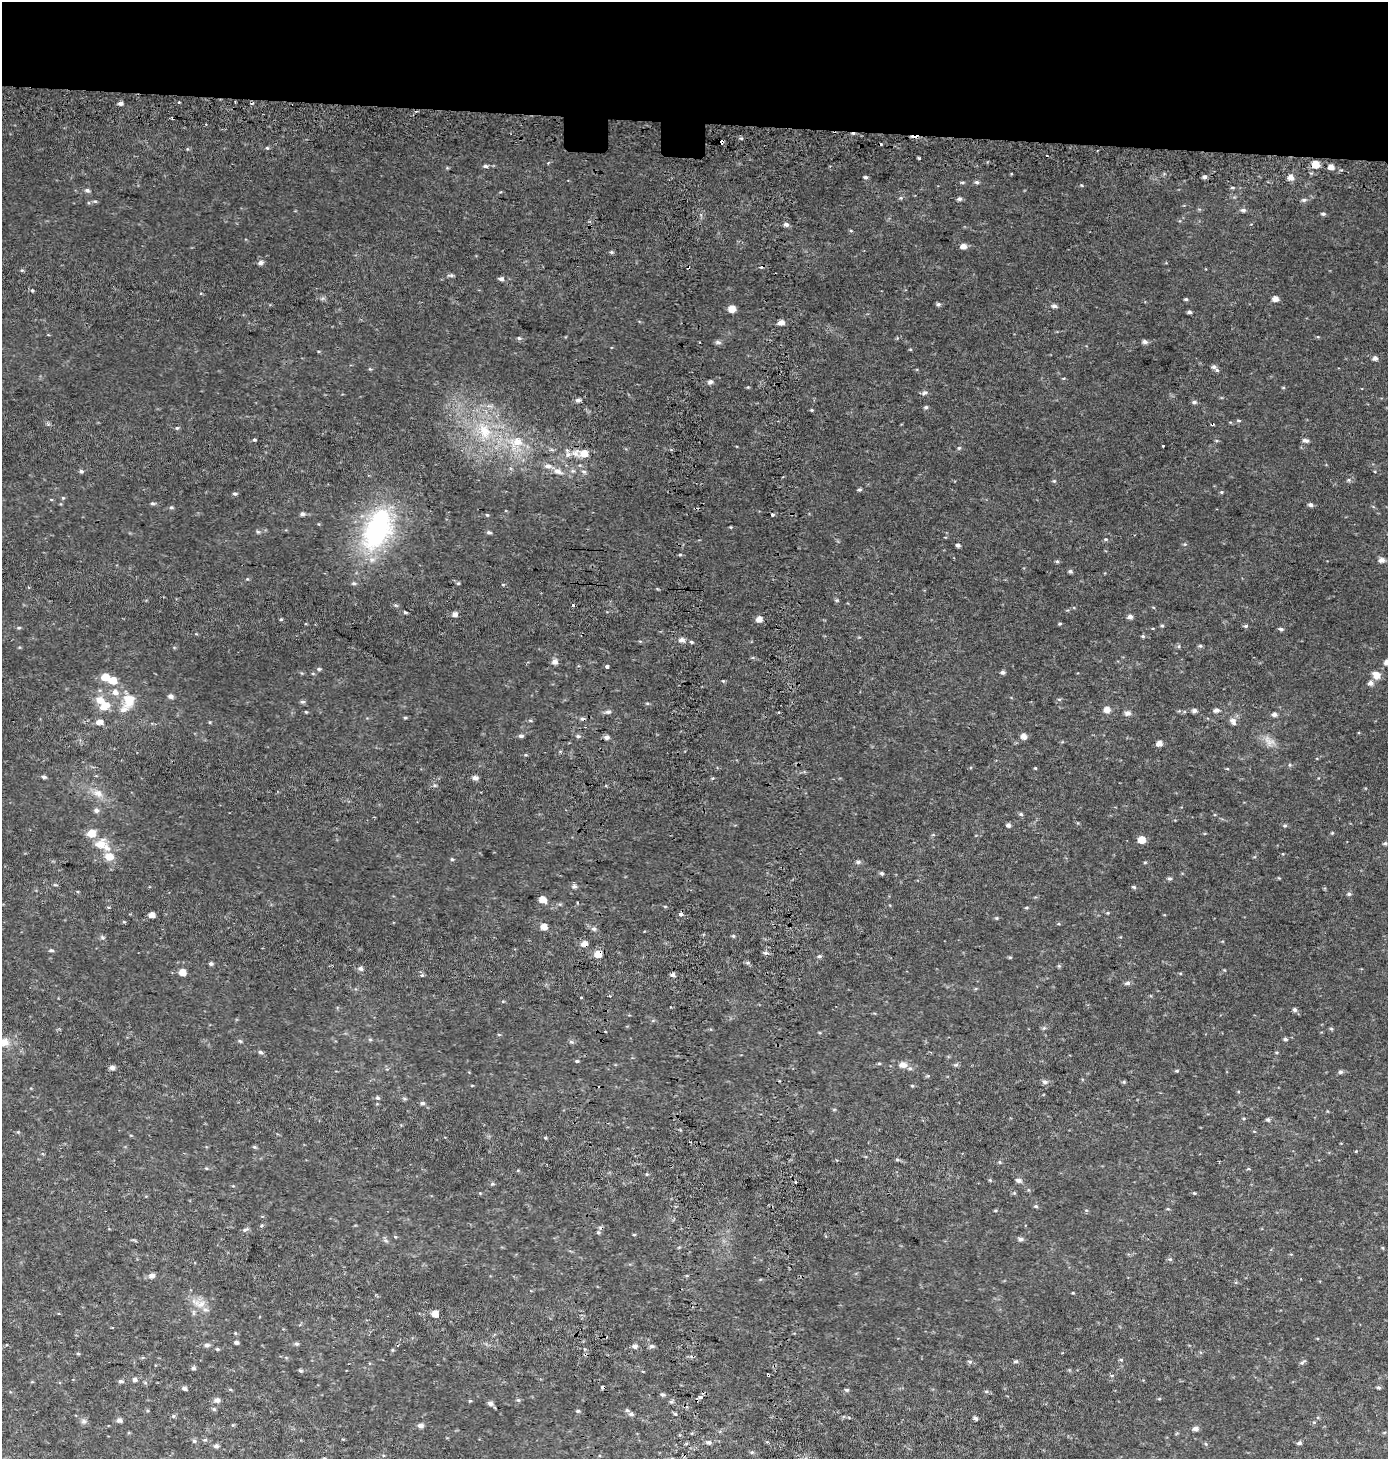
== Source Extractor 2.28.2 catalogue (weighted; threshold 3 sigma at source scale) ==
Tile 2 of 3 x 3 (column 2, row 1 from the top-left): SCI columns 1721-3106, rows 2977-4433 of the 4819 x 4478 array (HDU 1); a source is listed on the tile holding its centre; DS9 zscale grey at full resolution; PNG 1390 x 1461 px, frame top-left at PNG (2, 2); no overlay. Shown black and unused: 9% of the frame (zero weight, under 2 of 3 exposures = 6% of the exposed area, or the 3 px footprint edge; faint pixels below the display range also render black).
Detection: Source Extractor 2.28.2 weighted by HDU 2 'WHT'; one run over the whole footprint, this tile lists its part. Background 0.0305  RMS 0.008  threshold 0.0359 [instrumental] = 3 sigma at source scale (4.5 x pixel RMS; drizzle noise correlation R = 1.50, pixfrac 1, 0.0396/0.0396 arcsec/px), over >= 5 px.
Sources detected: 323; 15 cosmic-ray / hot-pixel residue — not listed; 10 inside a brighter listed object's ellipse — not listed separately; the other 298 listed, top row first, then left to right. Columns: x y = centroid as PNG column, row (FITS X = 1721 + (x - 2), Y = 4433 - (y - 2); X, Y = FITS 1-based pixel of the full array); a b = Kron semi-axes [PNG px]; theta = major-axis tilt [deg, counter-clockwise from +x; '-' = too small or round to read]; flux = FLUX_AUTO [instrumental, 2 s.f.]
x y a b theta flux
235 102 2 2 - 0.77
120 103 5 4 - 2.6
416 111 4 3 - 0.88
721 142 5 4 - 10
267 148 5 4 - 0.89
187 149 5 3 - 0.71
919 158 4 3 - 0.96
1316 165 6 5 - 13
485 166 7 5 -1 1.8
1331 167 5 5 - 5.4
866 177 5 4 - 1.5
1205 177 5 5 - 2.1
1291 177 6 5 - 5.2
962 182 7 3 0 1.1
977 182 6 5 - 1.8
1232 188 6 3 -7 0.99
87 190 6 5 - 2
901 198 5 5 - 1.2
959 199 5 4 - 2
1304 200 6 5 - 1.9
95 201 6 4 -7 1.2
1243 210 7 4 -5 2
1323 214 5 4 - 1.6
786 224 5 4 - 3.6
963 246 6 5 - 5.7
611 252 6 4 -14 1.3
260 263 6 5 - 2.9
22 270 5 4 - 1
451 275 10 4 4 1.6
501 279 5 4 - 2.6
32 290 5 4 - 1
1186 299 5 4 - 1.1
1275 299 5 5 - 5.7
938 304 6 5 - 1.6
1054 306 5 5 - 2.6
732 309 5 5 - 9.3
1189 312 4 3 - 1.8
781 322 5 4 - 5.6
519 338 6 5 - 1.4
718 342 9 5 -5 1.9
1145 342 6 5 - 2.5
910 349 5 3 - 0.73
1375 358 5 5 - 3.3
1214 367 7 5 -6 2.2
370 369 5 4 - 0.9
710 382 5 5 - 2.7
748 387 5 3 - 0.63
1283 388 5 3 - 0.76
925 392 9 5 28 2
578 400 6 4 6 2.6
1194 402 5 5 - 1.9
926 407 5 4 - 1.4
812 410 4 4 - 0.88
1239 421 6 4 -6 1.1
1212 424 4 3 - 4.5
177 428 5 4 - 1.2
484 431 28 16 -66 32
254 440 4 3 - 0.95
1306 440 7 5 -10 2.6
517 442 16 11 13 15
1163 446 3 2 - 2.5
959 448 6 5 - 1.2
584 453 7 6 - 12
568 455 9 7 81 4
81 471 6 4 -12 1.6
558 471 13 8 -22 5.5
584 472 6 4 -19 1.4
1349 480 6 4 89 1.1
1054 481 5 5 - 1
859 489 4 4 - 1.3
1221 492 5 4 - 0.98
235 494 5 5 - 1.4
63 498 4 4 - 0.83
152 503 7 4 -6 1.3
1311 505 6 4 -9 2.3
171 507 6 5 - 1.3
302 514 5 4 - 2.6
772 514 4 3 - 3.7
487 515 5 4 - 0.88
730 527 3 3 - 0.71
377 529 60 35 66 110
258 532 6 4 -41 1.2
489 532 6 4 -12 1.5
1106 539 5 4 - 1
1185 544 5 4 - 1
958 545 4 3 - 2.4
680 555 5 3 - 0.84
1381 560 7 5 9 3.9
1057 561 6 5 - 1.2
1070 571 5 5 - 1.6
247 579 5 4 - 0.82
458 583 5 4 - 0.95
837 600 5 4 - 1
396 605 6 5 - 1.3
405 612 4 3 - 1.2
455 614 5 5 - 3.9
1130 617 5 5 - 3.3
281 619 4 4 - 0.88
759 619 5 5 - 6.2
1060 624 5 3 - 0.9
1162 626 5 4 - 1.1
1246 626 6 5 - 1.5
19 628 5 4 - 1
1281 629 7 4 -11 1.4
1143 636 5 4 - 1.1
682 640 6 5 - 3.5
691 642 4 4 - 1.1
1179 646 6 4 89 1.1
1200 646 6 5 - 1.3
554 662 6 6 - 4.2
1387 662 5 5 - 5.3
606 667 3 3 - 19
319 669 6 4 20 1.2
1002 672 6 4 -8 1.9
1377 675 8 6 -40 9
105 677 6 6 - 13
113 681 7 6 - 12
723 681 4 4 - 0.83
1371 683 5 5 - 3.7
171 696 6 5 - 2.9
1059 699 6 3 -18 0.9
129 700 21 16 71 16
302 702 7 4 8 1.6
647 703 5 3 - 0.87
105 706 14 10 29 11
1107 709 5 5 - 6.6
1216 710 6 5 - 3.1
1194 711 5 5 - 2.6
306 712 4 3 - 0.73
608 712 7 5 9 2.1
1128 713 8 6 6 2.9
1274 714 6 5 - 2.5
405 718 4 4 - 0.95
530 720 6 3 -19 0.93
1233 721 11 7 -66 4.1
99 722 6 5 - 5.6
210 722 5 3 - 0.72
521 736 6 5 - 1.8
578 736 5 4 - 1.4
1024 736 5 5 - 4.9
606 737 6 5 - 2.8
1269 741 19 11 -45 7.9
1159 743 5 4 - 6
1290 765 5 5 - 1.1
1035 768 4 3 - 0.74
44 777 5 4 - 1.8
475 778 6 5 - 3.6
435 785 6 5 - 1.5
98 793 14 10 -25 7.2
96 810 6 5 - 2.3
1021 814 6 5 - 1.3
1008 825 5 4 - 2.1
1285 825 6 5 - 1.3
91 833 6 6 - 14
1332 833 5 4 - 0.76
1142 840 5 5 - 13
1385 843 5 4 - 1.6
100 844 14 11 29 12
109 856 8 7 - 10
452 859 5 4 - 0.99
858 862 6 5 - 1.9
1145 862 5 3 - 0.77
882 873 5 4 - 1.5
1169 878 5 4 - 1.5
1279 878 4 4 - 0.73
55 885 7 3 -13 0.87
574 886 7 5 0 2.2
1134 887 6 4 -16 1.2
77 891 4 3 - 0.71
1349 894 6 5 - 1.6
542 899 6 5 - 9.1
108 907 5 3 - 0.68
1026 908 6 3 1 0.98
1108 913 5 4 - 0.84
681 914 3 3 - 6.2
151 915 5 4 - 5
997 918 5 4 - 0.93
124 922 5 4 - 0.86
544 927 5 5 - 8.1
594 929 6 5 - 2
733 936 5 4 - 1
102 937 7 5 -13 1.4
584 944 5 5 - 7
51 950 6 4 -8 1.6
765 953 6 5 - 2
597 954 6 5 - 12
819 956 6 4 -12 1.4
1010 957 5 4 - 0.94
748 963 6 5 - 1.4
211 964 5 4 - 1.5
1059 966 6 4 -44 1
360 968 6 6 - 2.7
182 972 5 5 - 8.8
422 975 6 5 - 1.2
673 975 5 5 - 2.2
1127 983 7 5 9 2.3
581 997 3 3 - 3
503 1001 5 3 - 0.72
1295 1010 5 5 - 2.1
1044 1028 5 5 - 1.2
1331 1029 5 4 - 1.1
499 1035 5 3 - 0.73
370 1039 6 4 -1 1
1285 1039 5 4 - 1.5
240 1041 6 4 -44 1.1
4 1042 14 12 -4 9.2
571 1042 6 4 -18 1.3
260 1052 7 5 -17 1.6
577 1061 4 4 - 1
879 1063 5 4 - 0.95
902 1065 10 7 -10 5.1
956 1065 8 4 9 1.3
112 1068 6 5 - 3.1
1177 1071 5 4 - 1
1341 1072 5 5 - 1.8
1045 1082 7 5 -13 2.7
1124 1082 5 4 - 1
472 1086 5 3 - 0.62
378 1098 6 5 - 1.5
404 1099 6 5 - 1.2
422 1103 5 5 - 2.1
1268 1119 6 6 - 1.6
18 1132 4 4 - 0.8
545 1138 5 4 - 0.81
254 1147 6 4 -20 1.1
1356 1151 3 3 - 0.63
897 1159 6 5 - 1.3
1000 1162 6 4 -89 0.95
206 1168 5 4 - 0.77
1248 1169 6 3 17 0.76
647 1174 5 4 - 0.9
990 1180 6 4 -45 0.93
1018 1180 7 5 -17 2.8
492 1184 5 5 - 1.2
480 1193 4 4 - 0.68
1014 1193 5 5 - 0.99
1194 1193 4 3 - 0.9
1036 1206 6 4 -21 1.2
1168 1209 5 3 - 0.8
262 1225 6 4 32 1.2
245 1230 8 5 22 1.8
634 1235 5 3 - 0.78
395 1237 5 4 - 0.71
1021 1239 7 5 5 2.1
386 1241 7 4 -19 1.4
1383 1248 5 3 - 0.74
1170 1259 5 5 - 1.3
152 1275 7 6 - 3.5
1073 1293 4 3 - 0.66
200 1304 18 10 -11 9.5
435 1314 5 5 - 9.9
236 1342 5 4 - 2.1
296 1344 5 5 - 1.5
206 1345 7 6 - 2.4
635 1346 6 5 - 2.9
652 1346 7 5 1 1.9
217 1349 5 4 - 0.98
392 1350 6 4 -90 0.92
78 1354 4 4 - 0.95
1121 1360 5 4 - 1.1
1016 1361 6 4 1 1.5
970 1362 6 5 - 1.5
1303 1362 10 4 41 1.5
193 1368 6 5 - 1.8
300 1371 5 4 - 1.2
768 1375 3 3 - 1.6
1112 1375 5 3 - 0.79
134 1380 6 5 - 2.3
121 1381 6 4 -6 1.9
1378 1387 4 4 - 1.3
184 1389 5 5 - 2.2
847 1390 5 4 - 1.3
986 1391 6 4 -18 1.2
662 1394 6 5 - 1.5
701 1397 4 3 - 5.5
217 1400 6 5 - 3.7
518 1400 5 4 - 1.2
470 1401 4 4 - 0.85
671 1402 6 4 0 1.3
490 1403 6 6 - 3
214 1409 6 5 - 1.4
578 1411 5 4 - 1.2
631 1414 6 5 - 1.9
675 1414 4 4 - 0.93
173 1416 5 5 - 1.3
975 1418 4 3 - 2.3
119 1420 6 5 - 3.2
84 1421 8 7 - 2.6
1314 1422 6 4 17 0.88
420 1426 5 5 - 3.5
1195 1429 6 5 - 2.9
205 1440 6 4 18 1.3
194 1441 6 5 - 1.5
709 1442 7 6 - 2.1
1299 1443 5 5 - 1.8
1206 1444 5 3 - 0.83
216 1446 6 5 - 2.4
752 1452 5 4 - 1
Overlapping masked pixels (flux is a lower limit): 5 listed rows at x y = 721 142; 1212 424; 584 944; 597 954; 768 1375
Isophote crosses this tile's border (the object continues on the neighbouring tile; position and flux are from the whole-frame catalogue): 2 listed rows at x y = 1387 662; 4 1042